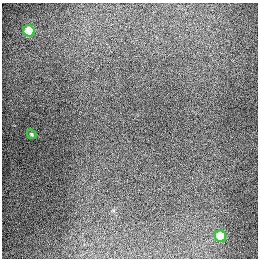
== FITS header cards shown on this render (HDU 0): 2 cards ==
NAXIS1  =                  256
NAXIS2  =                  256

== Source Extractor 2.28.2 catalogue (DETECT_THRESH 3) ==
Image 256 x 256 px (HDU 0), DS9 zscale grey, 1 PNG px = 1 image px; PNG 260 x 260 px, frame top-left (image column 1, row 256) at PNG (2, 3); each listed source drawn as its Kron ellipse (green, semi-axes under 4 px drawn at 4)
Background 1300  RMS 27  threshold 80.1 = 3 sigma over >= 5 px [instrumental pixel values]
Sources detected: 3; all 3 listed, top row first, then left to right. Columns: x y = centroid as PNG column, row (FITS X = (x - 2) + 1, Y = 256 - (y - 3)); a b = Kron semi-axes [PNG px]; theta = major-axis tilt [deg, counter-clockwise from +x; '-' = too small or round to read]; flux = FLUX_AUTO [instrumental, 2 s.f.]
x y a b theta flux
29 31 6 5 - 94000
32 134 5 3 - 2500
220 236 6 5 - 69000